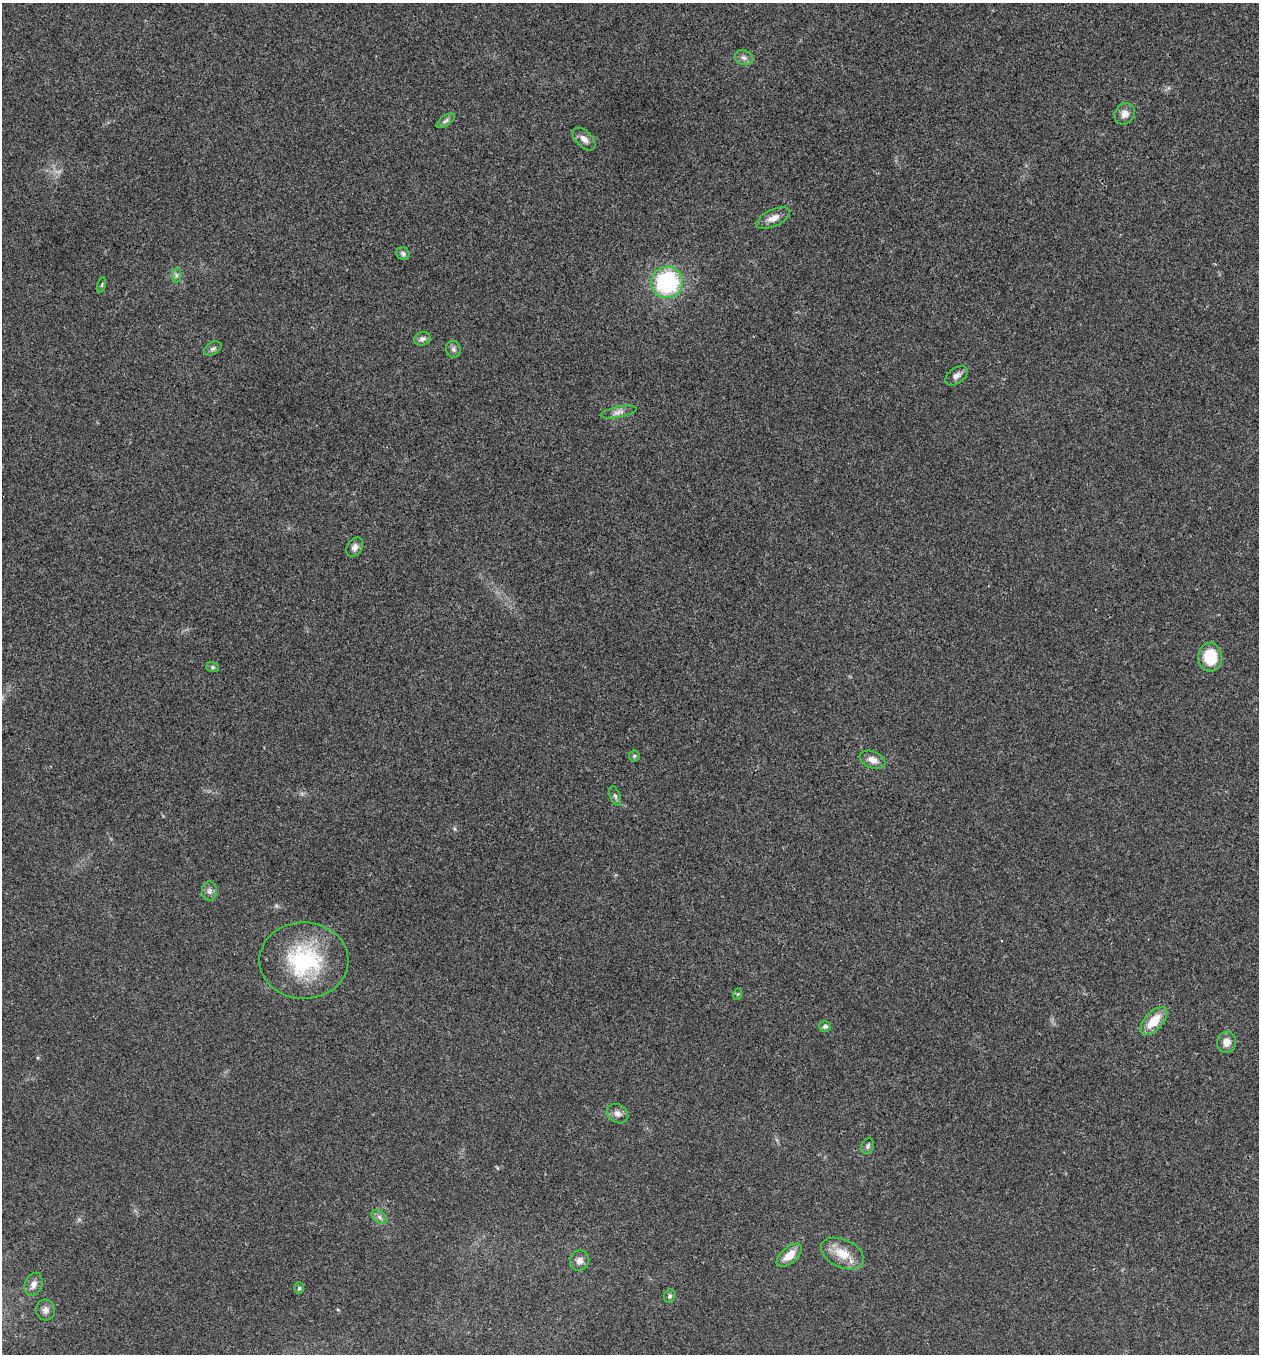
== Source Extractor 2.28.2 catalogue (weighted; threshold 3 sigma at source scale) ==
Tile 6 of 4 x 4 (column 2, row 2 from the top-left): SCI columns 1393-2649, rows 2710-4061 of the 5432 x 5416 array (HDU 1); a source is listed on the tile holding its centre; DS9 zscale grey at full resolution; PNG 1261 x 1356 px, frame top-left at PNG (2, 3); each listed source drawn as its Kron ellipse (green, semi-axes under 4 px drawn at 4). Shown black and unused: <1% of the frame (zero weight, under 3 of 4 exposures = <1% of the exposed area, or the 3 px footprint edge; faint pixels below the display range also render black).
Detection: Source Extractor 2.28.2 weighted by HDU 2 'WHT'; one run over the whole footprint, this tile lists its part. Background 0.0239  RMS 0.0041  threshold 0.0185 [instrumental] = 3 sigma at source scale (4.5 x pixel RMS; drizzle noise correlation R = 1.50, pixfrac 1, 0.05/0.05 arcsec/px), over >= 5 px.
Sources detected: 36; all 36 listed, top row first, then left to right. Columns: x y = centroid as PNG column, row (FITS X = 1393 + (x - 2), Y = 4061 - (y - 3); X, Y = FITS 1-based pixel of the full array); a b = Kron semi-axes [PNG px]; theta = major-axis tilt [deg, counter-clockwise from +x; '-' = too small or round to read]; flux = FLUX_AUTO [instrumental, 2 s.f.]
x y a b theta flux
744 58 9 7 -24 1.7
1125 114 11 9 51 2.8
446 121 10 5 35 1.1
584 139 14 8 -44 2.4
773 218 18 8 25 3.5
403 254 7 6 - 1.1
176 275 7 4 90 0.89
667 282 16 15 - 43
102 285 7 3 77 0.45
422 339 8 6 19 1.5
213 349 9 6 30 1.2
453 349 8 7 - 1.2
957 376 13 7 36 1.9
618 412 18 5 11 2.1
355 547 10 7 55 1.8
1210 657 14 11 -89 14
212 667 6 5 - 0.72
634 756 6 5 - 0.61
872 760 13 8 -23 3
615 796 10 5 -71 0.95
209 891 9 7 89 1.6
304 961 44 38 -1 40
738 994 6 4 70 0.49
1154 1021 17 9 47 8.5
825 1026 6 5 - 0.97
1226 1042 10 9 - 3.1
618 1114 11 9 -34 2.1
868 1146 8 6 69 1
379 1217 9 5 -37 1.3
842 1254 23 14 -25 8.1
789 1255 15 8 42 5.6
580 1261 10 9 - 2.3
33 1284 12 8 68 2.6
299 1288 5 5 - 0.76
670 1296 7 5 68 0.9
46 1310 10 9 - 1.9